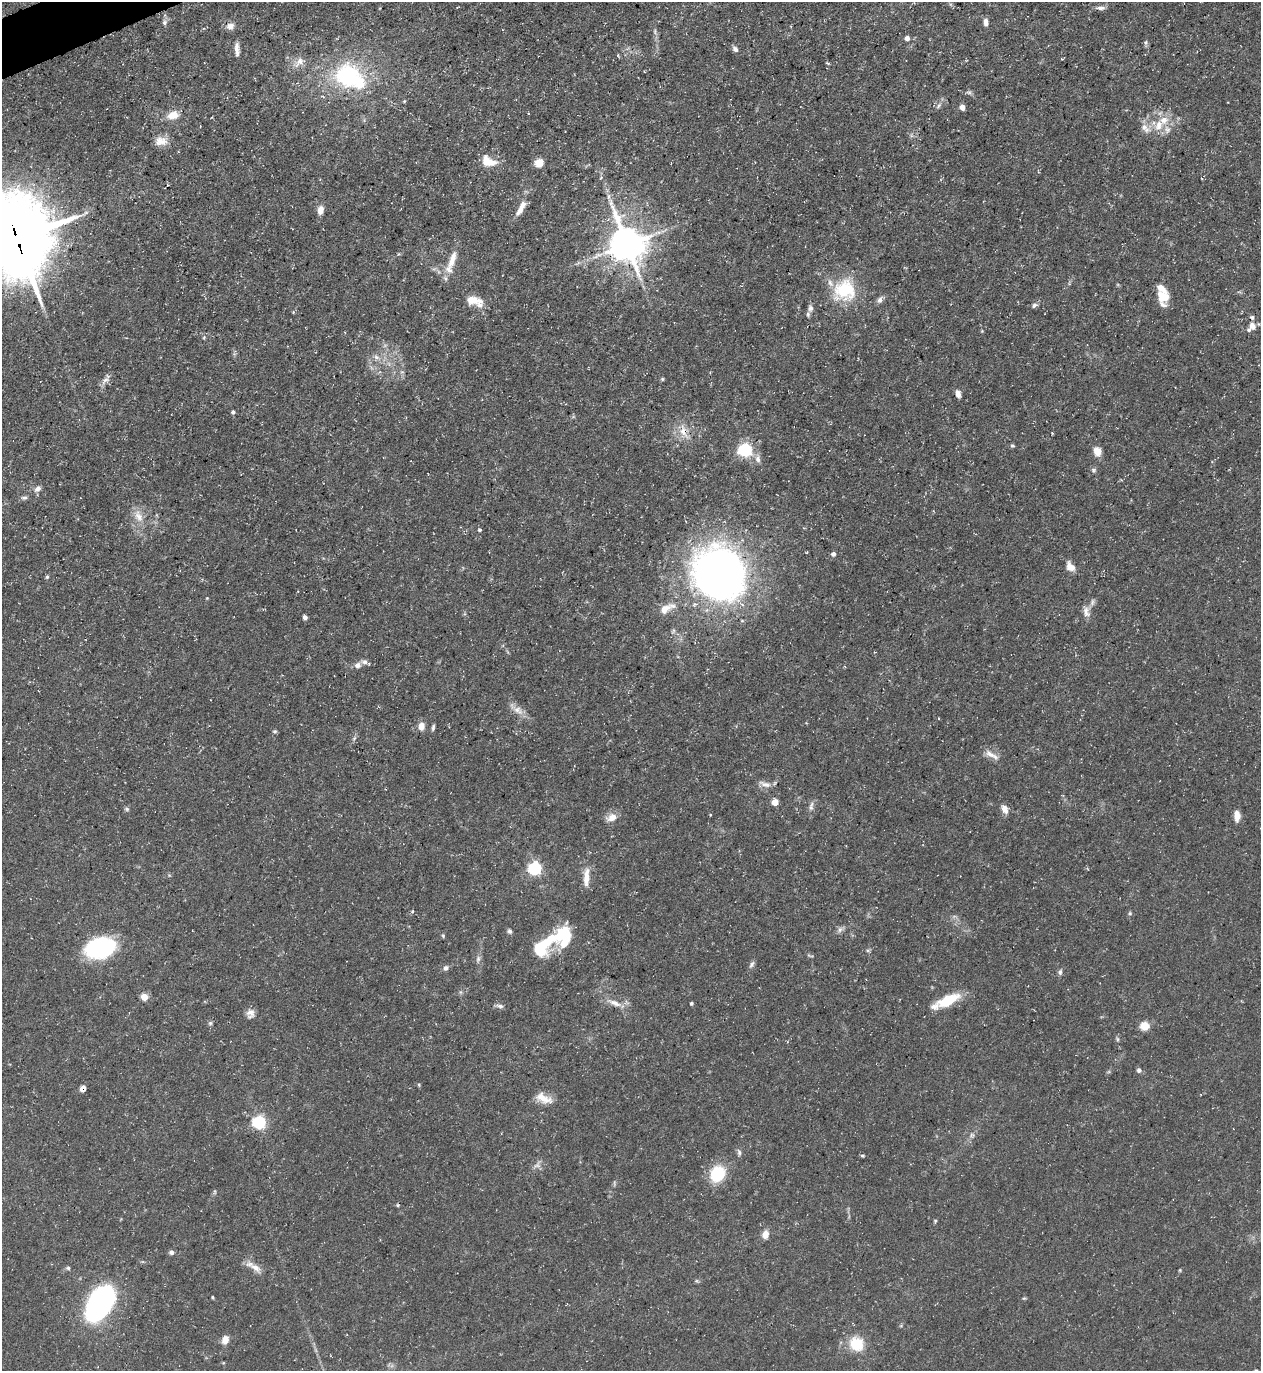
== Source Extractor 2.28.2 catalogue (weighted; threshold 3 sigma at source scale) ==
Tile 11 of 4 x 4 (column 3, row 3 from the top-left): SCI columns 2667-3925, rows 1371-2739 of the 5462 x 5478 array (HDU 1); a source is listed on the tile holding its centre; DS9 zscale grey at full resolution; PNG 1263 x 1373 px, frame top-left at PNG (2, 2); no overlay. Shown black and unused: <1% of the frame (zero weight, under 3 of 5 exposures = <1% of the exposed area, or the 3 px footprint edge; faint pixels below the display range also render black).
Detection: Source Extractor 2.28.2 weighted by HDU 2 'WHT'; one run over the whole footprint, this tile lists its part. Background 0.0725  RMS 0.0047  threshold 0.0211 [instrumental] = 3 sigma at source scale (4.5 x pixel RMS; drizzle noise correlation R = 1.50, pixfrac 1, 0.05/0.05 arcsec/px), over >= 5 px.
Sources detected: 134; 1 inside a brighter object's white glare — not listed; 13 inside a brighter listed object's ellipse — not listed separately; the other 120 listed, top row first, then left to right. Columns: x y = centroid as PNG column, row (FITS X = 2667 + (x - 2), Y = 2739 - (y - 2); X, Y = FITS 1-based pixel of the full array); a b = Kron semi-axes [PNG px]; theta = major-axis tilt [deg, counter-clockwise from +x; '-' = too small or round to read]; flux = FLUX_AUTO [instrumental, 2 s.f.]
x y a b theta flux
1101 8 13 5 0 1.8
165 22 7 6 - 1.4
986 22 10 5 -88 2.1
230 26 11 9 14 2.8
655 31 8 4 -82 1.1
907 38 5 5 - 2.6
1146 42 7 6 - 0.99
237 49 17 5 -86 2.7
735 49 7 6 - 1.7
300 62 17 10 42 4.1
828 63 5 3 - 0.54
348 76 30 27 -7 50
404 101 5 4 - 0.44
1228 102 2 2 - 0.28
938 106 8 4 54 0.97
962 107 5 4 - 4.2
528 113 3 2 - 0.36
173 115 15 10 16 5.7
1164 120 14 12 23 7.2
1145 128 18 10 -38 4.5
161 141 16 12 -6 4.7
488 161 19 11 -22 7.6
539 163 5 5 - 21
601 178 6 3 46 0.55
608 196 8 6 89 1.8
320 210 11 7 80 2.9
520 210 14 7 58 4
17 239 26 23 -83 3900
627 244 12 10 -65 1200
452 260 30 9 71 7
845 290 30 27 24 24
1163 297 14 12 -26 7.4
473 300 18 9 -5 7.7
879 300 8 7 - 1.7
1034 305 8 6 41 1.4
810 308 9 6 90 1.6
1252 326 11 8 -61 2.9
204 337 5 3 - 0.6
376 357 8 6 -23 1.7
662 379 5 4 - 0.57
105 380 17 6 46 2.5
958 394 8 6 -79 2.4
233 412 5 4 - 0.84
683 432 25 10 -62 6.2
1012 446 6 4 -19 0.7
745 450 6 6 - 81
1097 451 10 8 -73 4.8
758 459 11 7 -83 2.3
1093 470 7 5 -23 0.97
38 489 9 6 31 2.1
24 498 8 5 7 1.2
138 516 19 10 -65 5.7
480 530 4 4 - 0.77
833 554 6 5 - 1.5
1070 567 12 8 -51 3.9
719 574 53 49 -56 280
47 577 5 4 - 0.69
207 598 4 3 - 0.38
1092 602 11 6 78 1.6
665 609 17 10 38 5.7
1086 612 16 8 -80 3.3
305 617 4 4 - 1.7
358 665 9 7 19 2.4
518 710 18 8 -27 4.1
421 726 10 7 86 3.4
433 727 8 4 80 0.99
275 731 5 5 - 0.75
991 755 22 7 -28 3.6
765 784 18 7 -17 3
775 802 5 5 - 8.7
811 806 14 6 81 2
127 809 7 5 -16 0.82
1005 809 10 7 -67 3.4
710 815 3 2 - 0.52
1237 816 13 7 -89 3.5
612 817 12 8 25 4.6
535 868 6 6 - 87
586 877 23 7 86 6.1
1130 913 5 5 - 0.71
840 929 9 6 73 1.6
510 931 6 5 - 1
443 936 5 4 - 0.61
543 946 47 15 39 25
101 948 22 15 16 78
810 956 11 2 -15 0.61
478 959 10 6 75 1.5
752 964 10 5 60 1.3
446 968 7 6 - 1.5
1060 972 8 5 72 1.1
460 992 6 4 -71 0.74
144 997 5 5 - 8.7
948 1000 30 12 25 14
614 1003 25 7 -23 4.8
691 1003 4 4 - 0.69
500 1006 10 5 -5 1.5
250 1013 11 9 76 2.8
210 1023 6 5 - 0.83
1145 1026 5 5 - 25
1117 1039 6 4 -62 0.71
1139 1070 6 5 - 1.4
83 1088 6 5 - 2.8
544 1098 22 11 -23 6.1
259 1122 6 6 - 83
972 1135 8 6 26 1.3
739 1152 10 5 -84 1.3
862 1156 5 4 - 0.66
537 1165 11 8 20 2.2
717 1174 15 13 55 21
397 1205 5 3 - 0.46
935 1221 5 4 - 0.6
765 1234 7 6 - 5.1
171 1252 6 5 - 1.4
68 1268 6 5 - 0.97
255 1268 20 8 -39 4.4
1180 1270 4 4 - 0.47
212 1297 4 3 - 0.51
1024 1298 6 3 17 0.52
100 1303 28 16 61 160
225 1340 9 6 72 4.3
856 1344 16 14 -44 14
Overlapping masked pixels (flux is a lower limit): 3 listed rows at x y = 17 239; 627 244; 83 1088
Isophote crosses this tile's border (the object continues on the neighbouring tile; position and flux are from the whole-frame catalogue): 1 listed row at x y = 17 239